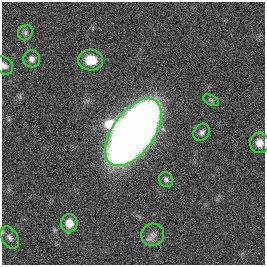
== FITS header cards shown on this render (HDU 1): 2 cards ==
NAXIS1  =                  263
NAXIS2  =                  263

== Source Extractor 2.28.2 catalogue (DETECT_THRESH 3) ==
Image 263 x 263 px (HDU 1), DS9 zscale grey, 1 PNG px = 1 image px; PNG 267 x 267 px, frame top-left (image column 1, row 263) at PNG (2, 2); each listed source drawn as its Kron ellipse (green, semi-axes under 4 px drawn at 4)
Background 0.00182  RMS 0.034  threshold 0.101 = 3 sigma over >= 5 px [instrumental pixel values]
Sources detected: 12; all 12 listed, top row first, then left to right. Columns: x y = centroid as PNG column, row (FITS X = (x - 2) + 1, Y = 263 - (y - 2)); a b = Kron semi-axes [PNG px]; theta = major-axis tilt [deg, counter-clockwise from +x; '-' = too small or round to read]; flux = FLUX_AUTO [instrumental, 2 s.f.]
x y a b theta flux
25 33 8 7 - 7.2
32 59 8 8 - 12
91 60 12 10 -3 50
4 66 10 7 -46 9.8
211 100 8 5 -27 4.2
133 132 39 21 54 3900
202 132 9 7 51 8.8
259 143 10 9 - 21
166 179 8 6 -65 7.5
69 223 9 8 - 31
153 235 11 11 - 14
10 238 12 8 -60 10
At the frame edge (FLAGS 8, measured only in part): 2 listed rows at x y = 4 66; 10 238